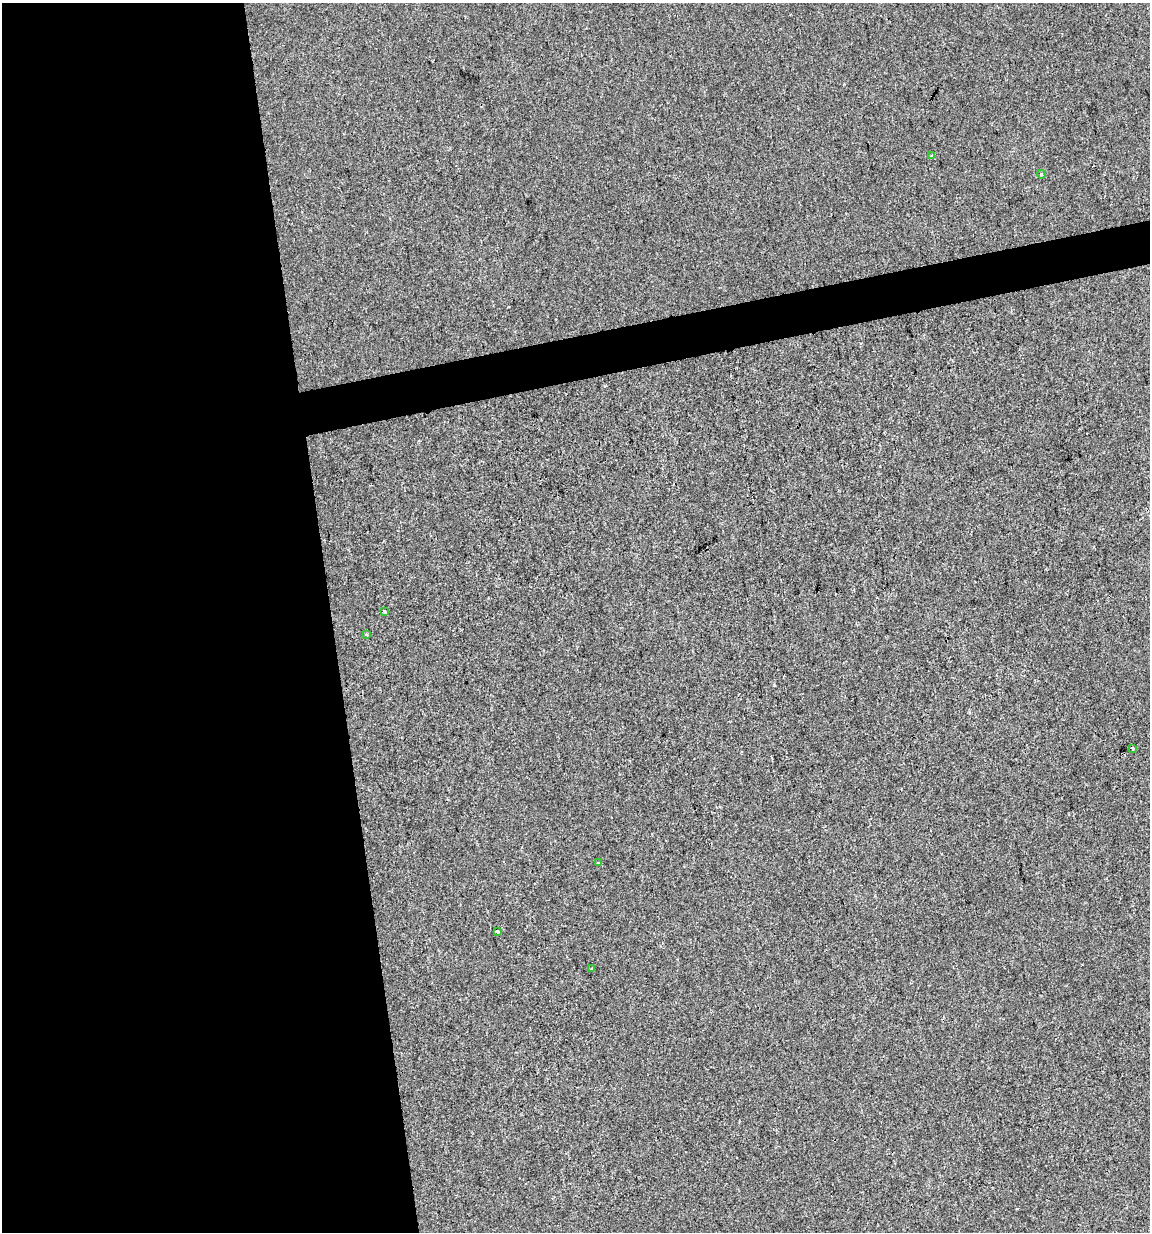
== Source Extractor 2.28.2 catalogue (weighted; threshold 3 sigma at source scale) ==
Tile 9 of 4 x 4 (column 1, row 3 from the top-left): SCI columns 30-1177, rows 1231-2460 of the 4697 x 4919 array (HDU 1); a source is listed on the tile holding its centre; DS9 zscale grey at full resolution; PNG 1152 x 1234 px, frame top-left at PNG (2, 3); each listed source drawn as its Kron ellipse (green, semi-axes under 4 px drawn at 4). Shown black and unused: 31% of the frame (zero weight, under 2 of 3 exposures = <1% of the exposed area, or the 3 px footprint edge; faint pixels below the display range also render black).
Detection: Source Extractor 2.28.2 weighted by HDU 2 'WHT'; one run over the whole footprint, this tile lists its part. Background -2.51e-04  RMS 0.0042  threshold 0.019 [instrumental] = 3 sigma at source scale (4.5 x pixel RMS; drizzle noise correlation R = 1.50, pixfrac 1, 0.0396/0.0396 arcsec/px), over >= 5 px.
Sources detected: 11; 3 cosmic-ray / hot-pixel residue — neither listed nor drawn; the other 8 listed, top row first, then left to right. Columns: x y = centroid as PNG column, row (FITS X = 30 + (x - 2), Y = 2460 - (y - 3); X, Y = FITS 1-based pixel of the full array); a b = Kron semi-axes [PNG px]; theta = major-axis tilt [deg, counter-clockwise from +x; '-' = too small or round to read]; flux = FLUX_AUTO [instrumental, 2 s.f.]
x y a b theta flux
932 156 3 3 - 1
1041 174 4 3 - 0.35
385 612 3 2 - 0.61
366 634 3 3 - 0.67
1132 749 3 3 - 0.73
598 863 3 3 - 1.8
497 932 3 3 - 3.9
592 969 3 2 - 0.4